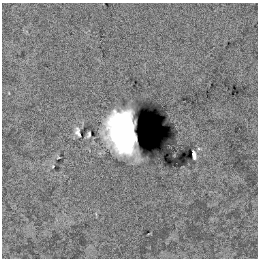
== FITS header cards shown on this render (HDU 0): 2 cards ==
NAXIS1  =                  256 /
NAXIS2  =                  256 /

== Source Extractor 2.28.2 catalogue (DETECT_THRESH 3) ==
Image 256 x 256 px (HDU 0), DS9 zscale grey, 1 PNG px = 1 image px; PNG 260 x 260 px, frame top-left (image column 1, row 256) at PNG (2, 3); no overlay
Background 0.862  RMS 45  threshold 134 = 3 sigma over >= 5 px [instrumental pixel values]
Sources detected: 4; all 4 listed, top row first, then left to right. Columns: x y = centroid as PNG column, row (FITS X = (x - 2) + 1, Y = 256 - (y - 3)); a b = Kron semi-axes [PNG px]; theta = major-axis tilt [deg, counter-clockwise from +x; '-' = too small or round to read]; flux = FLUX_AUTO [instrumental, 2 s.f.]
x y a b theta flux
78 132 12 6 -74 13000
122 132 36 22 -80 450000
89 135 5 3 - 5500
194 155 8 3 -80 11000